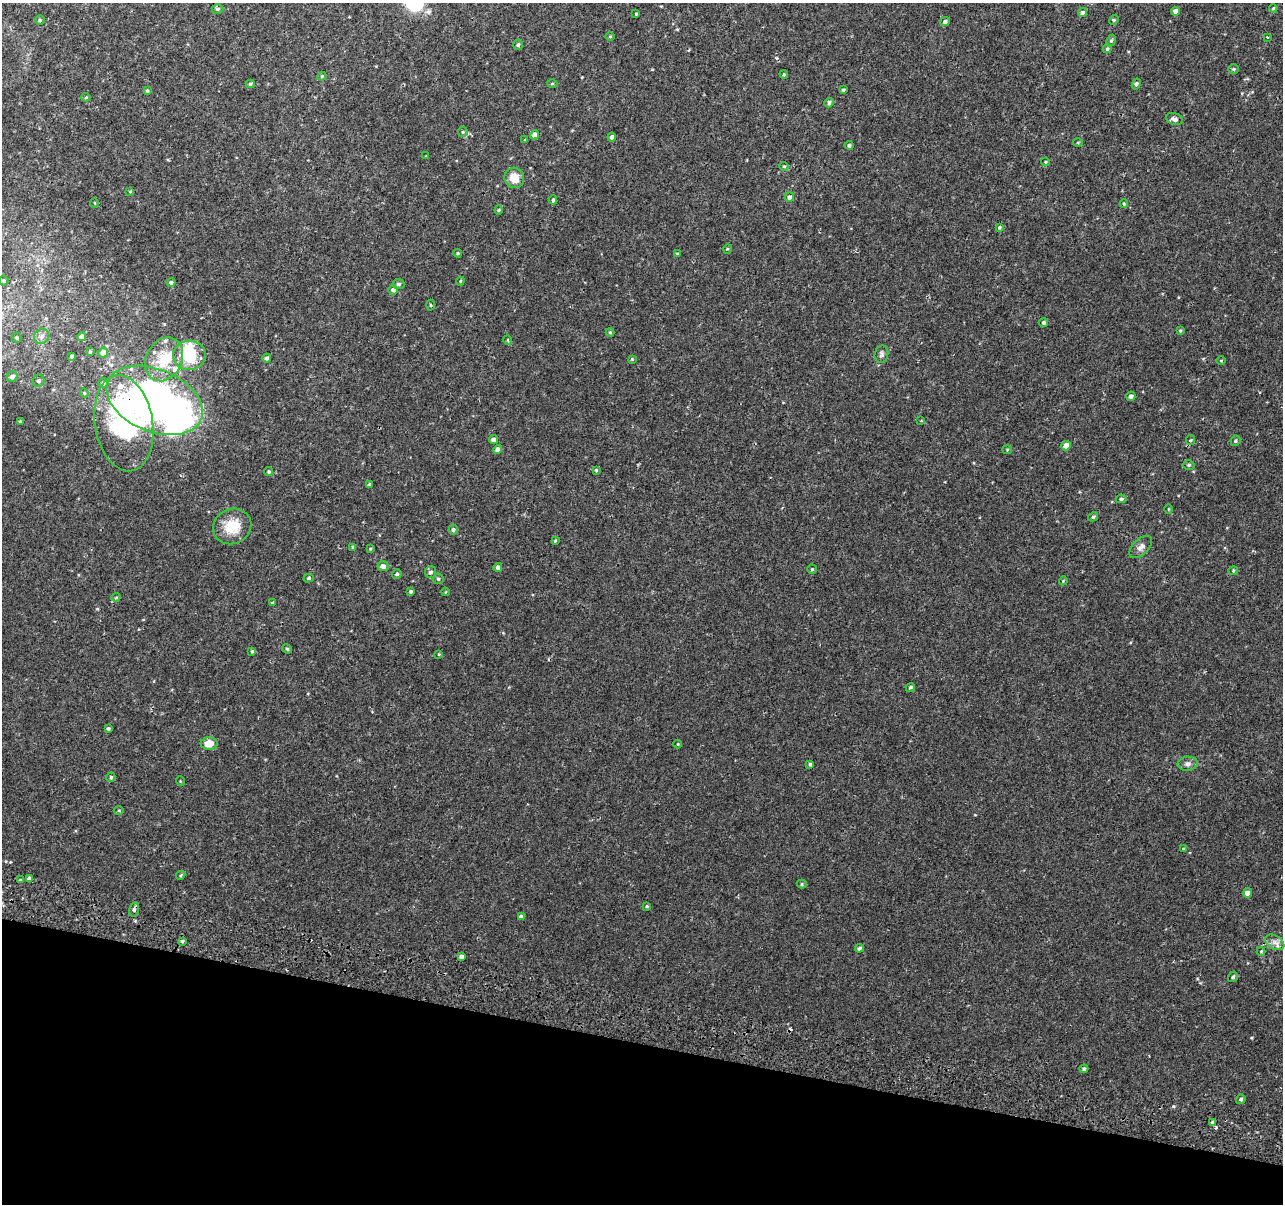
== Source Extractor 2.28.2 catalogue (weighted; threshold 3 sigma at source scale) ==
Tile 15 of 4 x 4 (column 3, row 4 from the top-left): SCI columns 2583-3863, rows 331-1532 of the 5158 x 5405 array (HDU 1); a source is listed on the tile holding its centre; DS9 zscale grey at full resolution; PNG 1285 x 1206 px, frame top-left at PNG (2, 3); each listed source drawn as its Kron ellipse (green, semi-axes under 4 px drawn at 4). Shown black and unused: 13% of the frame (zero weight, under 2 of 3 exposures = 3% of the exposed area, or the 3 px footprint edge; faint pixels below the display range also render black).
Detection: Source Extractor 2.28.2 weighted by HDU 2 'WHT'; one run over the whole footprint, this tile lists its part. Background 0.00219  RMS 0.0029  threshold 0.013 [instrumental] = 3 sigma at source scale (4.5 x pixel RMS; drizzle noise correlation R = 1.50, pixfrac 1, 0.0396/0.0396 arcsec/px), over >= 5 px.
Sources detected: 145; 2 inside a brighter object's white glare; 2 cosmic-ray / hot-pixel residue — neither listed nor drawn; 4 inside a brighter listed object's ellipse — not listed separately; the other 137 listed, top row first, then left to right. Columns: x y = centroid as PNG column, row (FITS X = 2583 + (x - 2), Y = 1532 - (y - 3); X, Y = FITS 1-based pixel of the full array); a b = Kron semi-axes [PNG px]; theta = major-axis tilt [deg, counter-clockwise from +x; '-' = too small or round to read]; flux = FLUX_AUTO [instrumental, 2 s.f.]
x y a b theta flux
1273 8 4 3 - 0.3
217 9 6 4 0 0.56
1176 11 4 4 - 1.3
1082 12 4 4 - 0.77
636 14 3 3 - 0.25
40 20 4 4 - 0.4
1114 20 5 4 - 0.33
945 21 5 4 - 0.76
610 37 5 3 - 0.23
1267 37 3 2 - 0.23
1111 41 6 4 62 0.44
518 45 5 4 - 0.63
1107 49 4 4 - 0.45
1233 69 5 4 - 0.37
784 74 4 4 - 0.33
322 76 4 3 - 0.25
250 84 4 3 - 0.41
552 84 5 3 - 0.29
1136 84 5 4 - 0.61
843 90 4 3 - 0.4
147 91 4 3 - 0.37
86 97 4 4 - 0.31
829 103 5 4 - 0.8
1174 119 8 6 -16 1.1
463 132 5 5 - 0.39
534 135 5 4 - 1.9
612 137 4 4 - 0.87
525 140 3 3 - 0.25
1078 142 5 3 - 0.25
849 145 4 4 - 0.49
426 156 4 3 - 0.25
1046 162 4 3 - 0.31
784 166 5 4 - 0.35
514 178 10 9 - 4
130 191 4 4 - 0.26
789 197 5 4 - 1.1
553 200 4 3 - 0.54
95 203 5 3 - 0.2
1124 204 4 3 - 0.32
499 210 4 4 - 0.29
999 227 4 3 - 0.37
727 249 5 3 - 0.25
458 253 4 3 - 0.32
677 253 4 3 - 0.31
4 281 5 4 - 0.52
460 281 4 4 - 0.25
171 283 4 4 - 0.65
399 284 6 5 - 0.6
393 290 5 4 - 0.88
430 305 5 3 - 0.29
1044 323 5 4 - 0.51
1180 331 4 3 - 0.3
610 332 4 4 - 0.31
42 336 8 7 - 1.1
82 337 4 4 - 1.8
16 338 5 5 - 0.41
508 340 5 3 - 0.25
90 352 4 3 - 0.37
103 353 5 5 - 2.4
881 354 9 7 76 0.72
189 355 16 14 11 11
72 356 4 3 - 0.55
267 358 4 4 - 0.76
164 359 23 18 63 9
632 359 3 3 - 0.29
1221 361 5 3 - 0.24
12 377 5 5 - 1.1
39 381 6 6 - 0.8
103 383 5 5 - 0.65
84 393 4 4 - 0.28
1131 396 4 4 - 0.89
155 400 50 31 -23 190
20 421 3 2 - 0.25
921 421 4 3 - 0.25
124 423 48 29 -81 48
494 439 4 4 - 1.2
1190 440 5 4 - 0.31
1235 441 5 4 - 0.45
1066 446 5 4 - 2.5
497 449 5 4 - 1.1
1007 450 5 4 - 0.29
1189 465 6 4 4 0.45
596 470 4 4 - 0.31
269 472 4 4 - 0.38
369 485 3 3 - 0.42
1121 499 5 4 - 0.5
1169 509 4 3 - 0.21
1093 517 5 4 - 0.57
232 526 19 17 27 7.1
453 530 5 5 - 0.61
555 541 4 4 - 0.33
353 547 4 3 - 0.48
1141 547 14 8 44 1.4
370 549 4 4 - 0.27
383 566 5 5 - 1.3
498 567 4 4 - 0.94
812 569 4 4 - 0.34
1233 571 5 4 - 0.33
430 572 6 5 - 0.74
397 574 5 4 - 0.45
309 578 5 4 - 0.44
438 579 5 5 - 0.5
1063 581 4 3 - 0.24
411 591 3 3 - 0.44
445 592 4 2 - 0.2
116 597 4 3 - 0.22
272 603 3 3 - 0.23
287 649 5 4 - 0.36
252 651 4 3 - 0.39
439 654 4 3 - 0.25
910 687 5 4 - 0.58
108 729 3 3 - 0.49
209 743 8 6 2 3.3
678 744 4 3 - 0.21
810 764 4 4 - 0.43
1188 764 10 7 6 1.1
111 777 5 4 - 0.48
180 781 5 3 - 0.2
119 811 5 3 - 0.27
1184 849 4 3 - 0.32
181 875 5 3 - 0.3
29 878 4 4 - 0.86
20 880 4 3 - 0.29
802 884 5 4 - 0.39
1247 893 5 4 - 1.8
647 906 4 3 - 0.32
134 910 7 5 74 0.76
521 917 4 4 - 1.1
182 941 4 4 - 0.39
1275 942 10 6 -31 1.4
859 948 4 4 - 0.58
1261 951 4 4 - 0.23
461 956 4 3 - 0.92
1233 977 5 4 - 0.48
1084 1069 4 4 - 0.62
1241 1099 5 4 - 0.55
1212 1123 4 3 - 3.1
Overlapping masked pixels (flux is a lower limit): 4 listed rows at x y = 155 400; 124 423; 134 910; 182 941